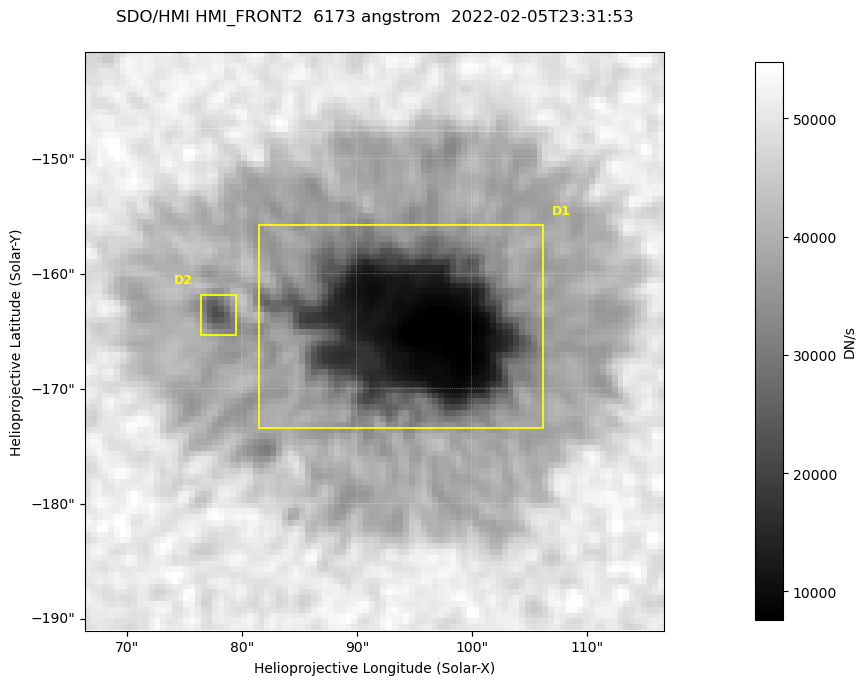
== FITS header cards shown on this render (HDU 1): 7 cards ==
TELESCOP= 'SDO/HMI '           / Telescope
INSTRUME= 'HMI_FRONT2'         / For HMI: HMI_SIDE1, HMI_FRONT2, or HMI_COMBINED
WAVELNTH=                6173. / [angstrom] Wavelength
DATE-OBS= '2022-02-05T23:31:53.500' / [ISO] Observation date {DATE__OBS}
CTYPE1  = 'HPLN-TAN'           / CTYPE1: HPLN
CTYPE2  = 'HPLT-TAN'           / CTYPE2: HPLT
BUNIT   = 'DN/s    '           / Physical Units

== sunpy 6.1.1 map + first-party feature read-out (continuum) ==
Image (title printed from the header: SDO/HMI HMI_FRONT2  6173 angstrom  2022-02-05T23:31:53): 100 x 100 px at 0.504 arcsec/px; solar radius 973 arcsec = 1931 px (partial field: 0.1% of the solar disc is inside the frame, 100% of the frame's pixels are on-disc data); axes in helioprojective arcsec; data unit DN/s (BUNIT, on the colour bar)
Orientation: roll -0.0703 deg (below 1 deg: not rotated)
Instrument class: CONTINUUM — white-light / continuum photospheric image (CONTENT/OBS_TYPE)
Dark features (sunspots / pores): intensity divided by the frame's on-disc median (partial field: no limb-darkening profile); reference = the frame's on-disc median (the 8%-of-disc-diameter window exceeds this field); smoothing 3 px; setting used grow <= 0.75, no closing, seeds <= 0.75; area >= 9 px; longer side >= 3 px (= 1.5 arcsec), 3 px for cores <= 0.7; partial field; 2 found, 2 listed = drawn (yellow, D1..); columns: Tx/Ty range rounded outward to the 2 arcsec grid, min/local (2 s.f., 1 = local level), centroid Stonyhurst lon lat
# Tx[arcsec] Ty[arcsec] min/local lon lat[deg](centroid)
D1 80..106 -174..-156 0.15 +6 -16
D2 76..80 -166..-162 0.54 +5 -16